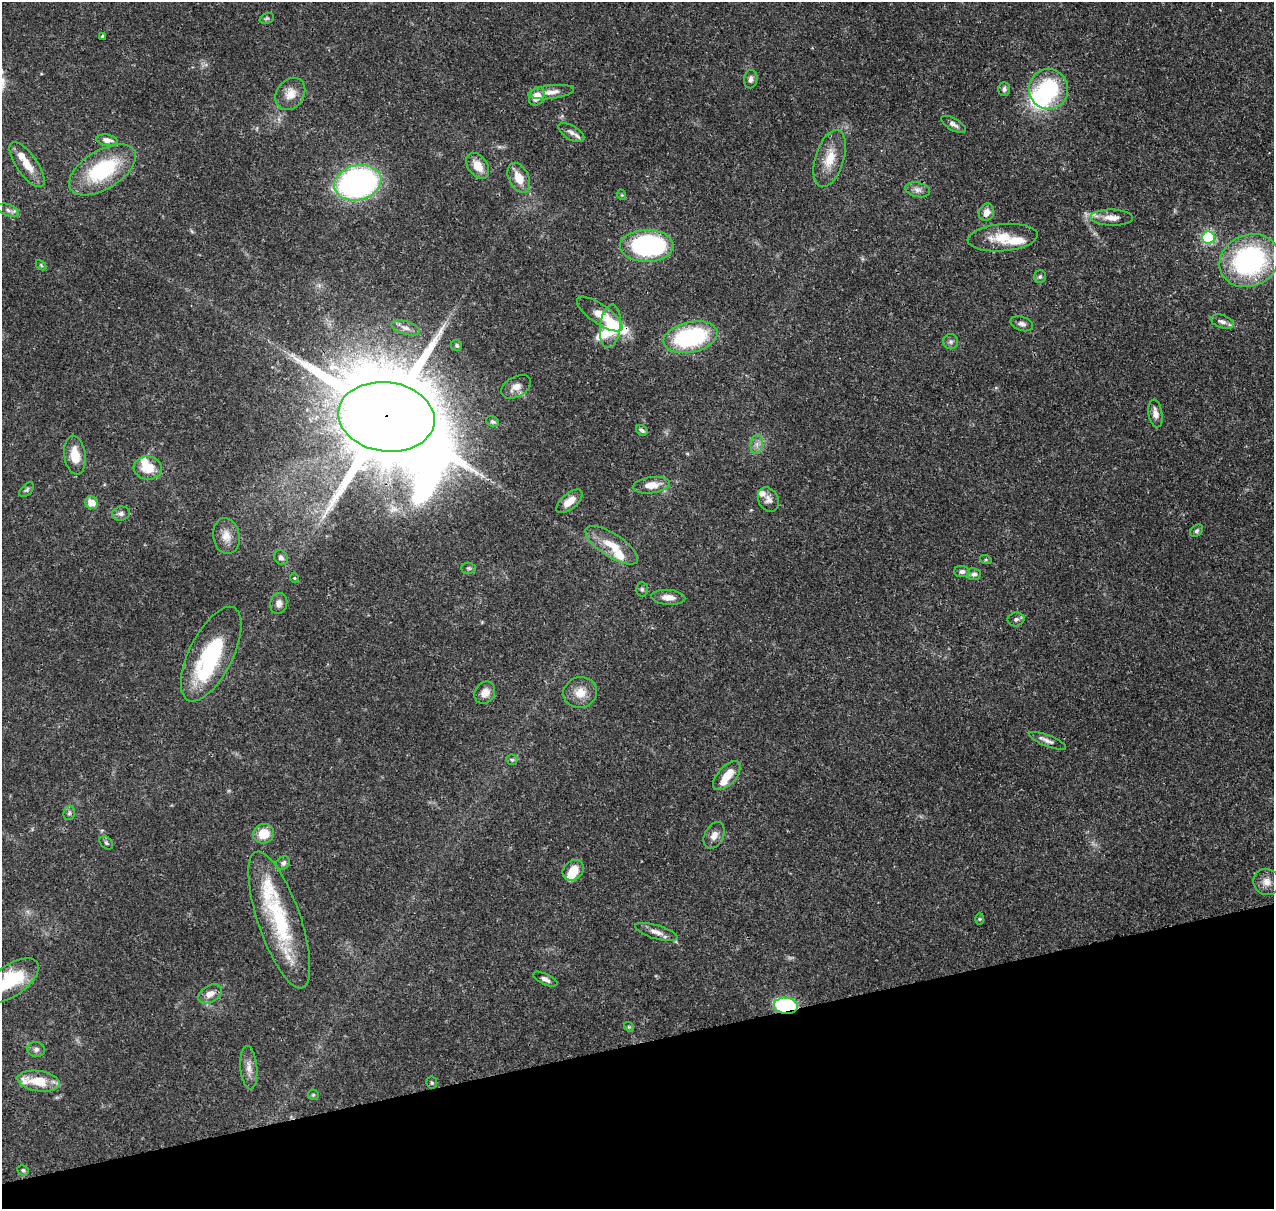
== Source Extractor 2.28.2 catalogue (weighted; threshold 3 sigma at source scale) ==
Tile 14 of 4 x 4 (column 2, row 4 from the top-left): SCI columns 1391-2662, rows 129-1335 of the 5318 x 5038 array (HDU 1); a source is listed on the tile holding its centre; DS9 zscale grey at full resolution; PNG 1276 x 1211 px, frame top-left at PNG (2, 2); each listed source drawn as its Kron ellipse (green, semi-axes under 4 px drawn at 4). Shown black and unused: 14% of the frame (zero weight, under 3 of 4 exposures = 8% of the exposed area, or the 3 px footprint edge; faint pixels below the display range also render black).
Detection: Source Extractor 2.28.2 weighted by HDU 2 'WHT'; one run over the whole footprint, this tile lists its part. Background 0.067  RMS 0.003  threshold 0.0137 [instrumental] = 3 sigma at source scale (4.5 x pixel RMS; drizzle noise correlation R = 1.50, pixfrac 1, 0.0396/0.0396 arcsec/px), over >= 5 px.
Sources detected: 105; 7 inside a brighter object's white glare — neither listed nor drawn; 8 inside a brighter listed object's ellipse — not listed separately; the other 90 listed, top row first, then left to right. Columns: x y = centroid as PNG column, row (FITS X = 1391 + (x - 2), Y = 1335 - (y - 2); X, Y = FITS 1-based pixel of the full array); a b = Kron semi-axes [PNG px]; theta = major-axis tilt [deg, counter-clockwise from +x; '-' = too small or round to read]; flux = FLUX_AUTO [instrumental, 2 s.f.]
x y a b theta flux
267 18 7 5 18 0.55
103 36 3 3 - 0.43
751 79 9 6 81 1.2
1004 89 7 6 - 0.87
1048 89 20 19 - 25
551 92 23 7 7 2.5
290 94 17 13 55 4.1
537 96 10 7 62 4
954 124 14 6 -29 1.3
571 133 14 7 -32 1.6
107 140 10 5 -8 1.8
830 158 29 14 73 6.8
27 165 26 10 -54 5.1
478 166 14 9 -55 4.5
102 170 37 19 31 26
519 178 16 10 -65 4.9
358 183 24 17 14 96
918 190 12 7 -11 1.6
622 195 5 3 - 0.31
8 210 11 5 -20 1.1
986 212 9 7 68 2.3
1112 218 21 8 -1 3
1208 237 6 6 - 34
1003 238 35 13 5 8.1
647 246 27 16 0 57
1249 261 31 25 24 55
41 265 6 4 -46 0.32
1040 277 6 6 - 0.67
600 314 27 9 -35 4.4
1222 322 12 6 -18 1.4
1022 324 12 7 -18 1.3
610 326 22 10 83 12
406 328 15 6 -16 1.6
690 337 27 15 12 38
950 342 7 7 - 0.92
457 345 6 5 - 0.63
516 387 16 10 30 2.9
1155 413 14 7 -81 2.3
386 417 48 34 -8 8200
493 422 7 5 -28 0.61
642 430 6 5 - 0.77
757 444 9 6 82 1.4
75 455 19 10 -82 5.8
148 468 14 11 -6 6.7
651 485 19 8 8 4.1
27 490 9 5 45 0.63
768 499 13 10 -61 1.9
569 501 16 7 41 3.4
91 503 7 6 - 3.7
121 514 9 7 10 1.1
1197 531 7 5 40 0.67
226 536 18 13 -79 3.4
612 545 30 11 -33 7.2
281 558 8 6 -58 1.2
986 560 6 4 -19 0.38
469 568 7 5 -2 0.6
962 572 8 5 -6 1.1
974 574 6 6 - 0.96
294 578 4 4 - 0.33
642 589 7 6 - 0.63
668 597 17 7 -4 2.8
279 603 10 8 75 1.7
1016 619 8 7 - 0.94
211 654 52 22 64 30
485 693 12 9 55 2.9
580 693 17 15 14 4.7
1047 741 19 5 -21 1.6
512 760 6 5 - 0.5
727 776 18 9 48 5.2
69 813 7 5 77 0.65
264 834 10 9 - 6.2
714 835 14 9 63 2.3
106 843 7 5 -45 0.6
283 863 7 6 - 0.9
573 870 11 9 40 5.2
1267 882 13 13 - 2.8
979 919 5 3 - 0.32
279 920 72 21 -71 30
656 932 22 7 -16 2.5
545 979 13 5 -25 1.3
10 981 32 15 35 19
210 994 13 8 32 2.6
786 1006 12 8 -7 33
629 1027 5 4 - 0.38
36 1049 9 7 -13 1.2
249 1068 22 8 -85 2.7
39 1081 21 10 -8 8.5
432 1083 6 5 - 0.45
313 1095 5 5 - 0.42
23 1170 6 5 - 0.6
Overlapping masked pixels (flux is a lower limit): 2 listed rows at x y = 386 417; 786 1006
Isophote crosses this tile's border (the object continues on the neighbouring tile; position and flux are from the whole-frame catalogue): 1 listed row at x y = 10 981